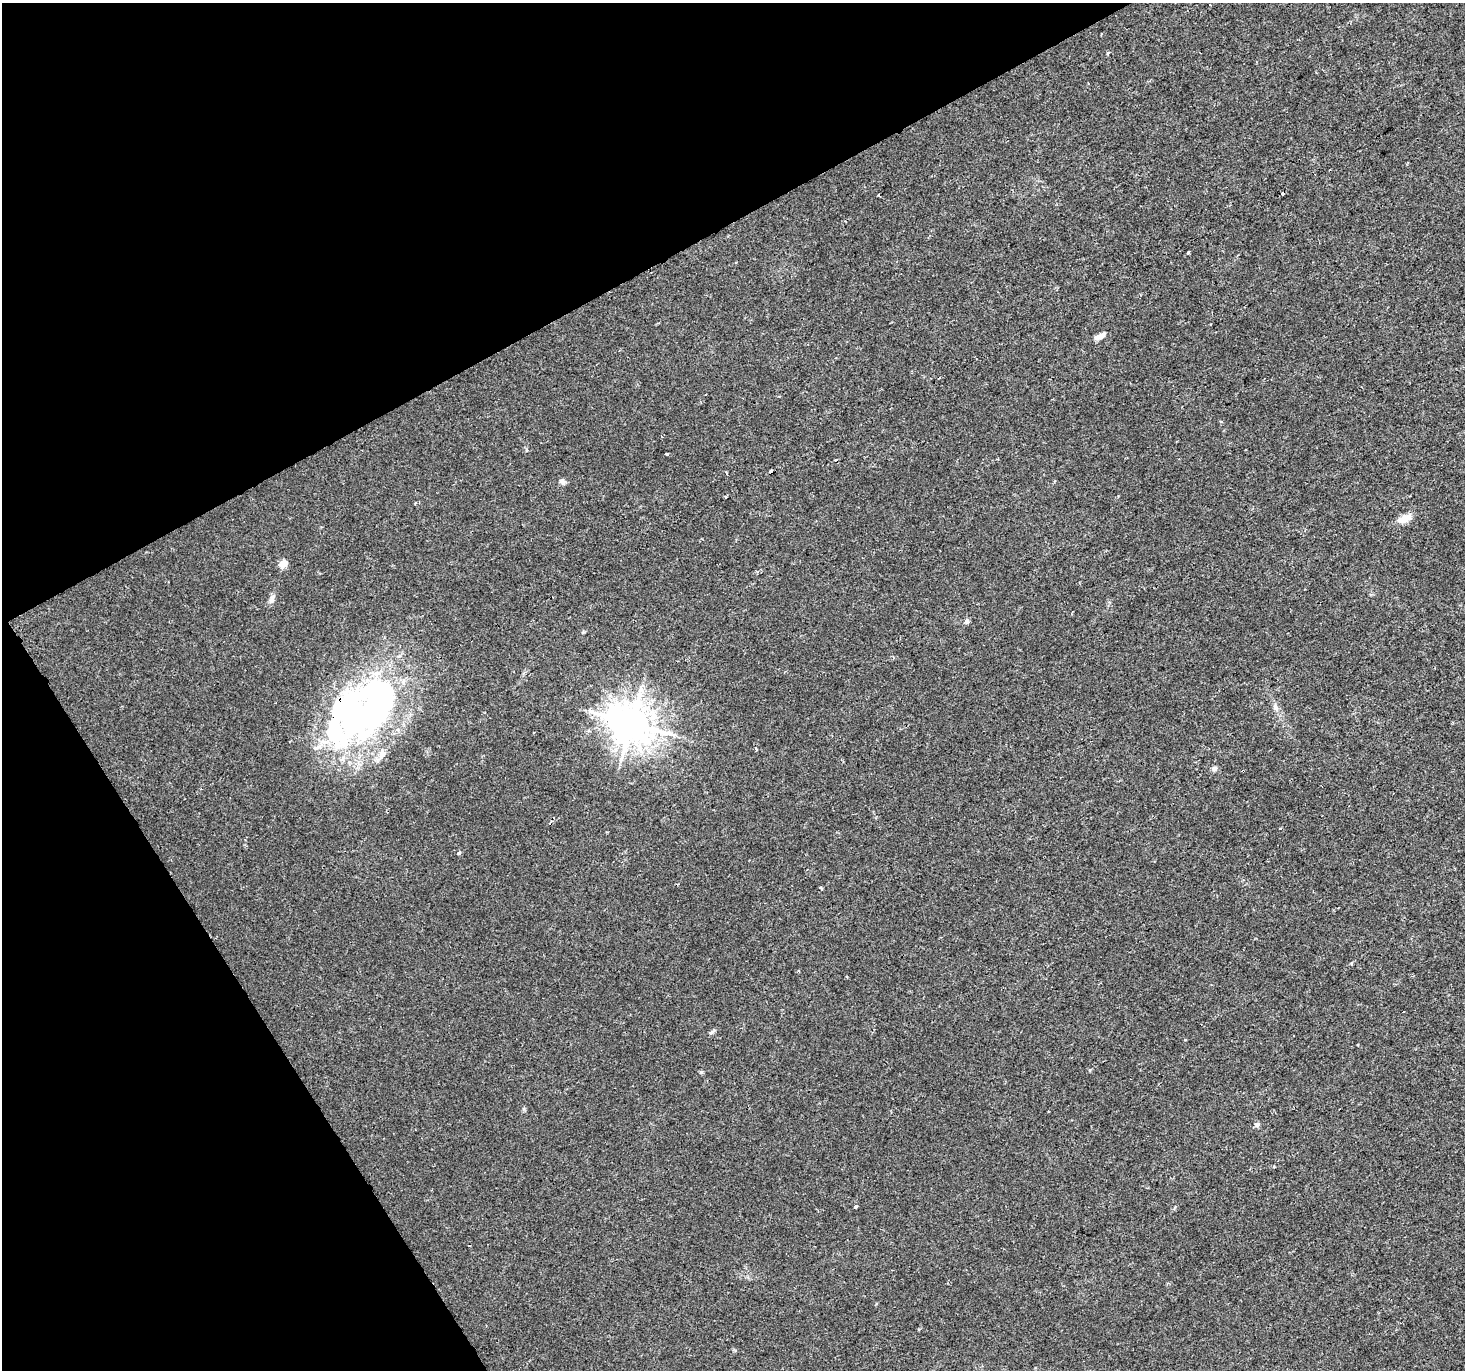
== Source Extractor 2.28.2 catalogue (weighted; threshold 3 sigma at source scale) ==
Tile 5 of 4 x 4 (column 1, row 2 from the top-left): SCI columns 1-1463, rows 2847-4214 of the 5854 x 5755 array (HDU 1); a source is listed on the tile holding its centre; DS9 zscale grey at full resolution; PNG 1467 x 1372 px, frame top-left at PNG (2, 3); no overlay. Shown black and unused: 27% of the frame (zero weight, under 2 of 3 exposures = <1% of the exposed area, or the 3 px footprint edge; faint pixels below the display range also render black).
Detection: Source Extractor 2.28.2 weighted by HDU 2 'WHT'; one run over the whole footprint, this tile lists its part. Background 0.004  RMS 0.0027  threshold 0.012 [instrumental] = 3 sigma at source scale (4.5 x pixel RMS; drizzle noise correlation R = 1.50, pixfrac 1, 0.0396/0.0396 arcsec/px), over >= 5 px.
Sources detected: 36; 4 inside a brighter object's white glare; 5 cosmic-ray / hot-pixel residue — not listed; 4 inside a brighter listed object's ellipse — not listed separately; the other 23 listed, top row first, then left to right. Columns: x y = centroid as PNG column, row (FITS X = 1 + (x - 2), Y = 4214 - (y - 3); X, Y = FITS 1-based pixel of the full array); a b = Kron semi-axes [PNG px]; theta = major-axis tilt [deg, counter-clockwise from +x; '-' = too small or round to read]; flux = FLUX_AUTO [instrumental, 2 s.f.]
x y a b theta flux
1282 194 3 3 - 0.66
1188 253 3 3 - 0.7
1100 336 15 6 23 1.4
667 454 4 3 - 1.9
562 482 9 6 -47 0.82
1407 518 11 8 27 2.5
283 564 5 5 - 6.8
272 599 11 7 65 1.1
967 621 7 5 76 0.59
1276 708 8 5 -59 0.76
354 719 86 49 -73 66
631 723 12 11 - 680
756 749 3 2 - 0.72
1214 769 7 6 - 0.81
459 853 5 4 - 0.43
1351 963 4 3 - 0.37
798 971 3 2 - 0.44
1404 1012 3 2 - 0.31
711 1032 9 4 33 0.53
701 1072 5 5 - 0.36
1257 1124 8 5 -3 0.58
1274 1166 4 2 - 0.23
856 1206 4 3 - 0.41
Overlapping masked pixels (flux is a lower limit): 1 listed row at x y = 354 719